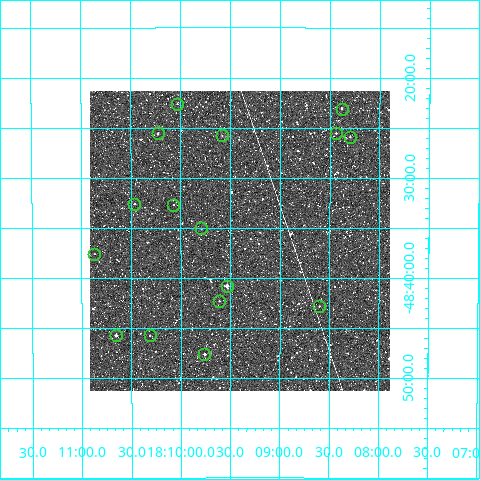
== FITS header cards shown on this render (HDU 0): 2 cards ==
NAXIS1  =                  300
NAXIS2  =                  300

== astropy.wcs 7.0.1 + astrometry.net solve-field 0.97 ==
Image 300 x 300 px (HDU 0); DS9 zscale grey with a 90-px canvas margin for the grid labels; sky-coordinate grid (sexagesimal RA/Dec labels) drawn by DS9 from the SOLVED WCS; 16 Tycho-2 reference stars matched to detected sources circled (green)
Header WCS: RA---TAN/DEC--TAN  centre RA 18:09:24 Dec -48:36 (272.35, -48.60 deg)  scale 6 arcsec/px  FOV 30.0' x 30.0'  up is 0 deg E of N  parity normal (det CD < 0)
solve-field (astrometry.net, Tycho-2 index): VERIFIED the header's WCS against the Tycho-2 star catalogue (verified at 2 index scales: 5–16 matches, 0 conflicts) and refined it, rather than solving blind
Solved WCS: RA---TAN-SIP/DEC--TAN-SIP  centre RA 18:09:24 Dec -48:36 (272.35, -48.60 deg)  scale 6 arcsec/px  FOV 30.0' x 30.0'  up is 0 deg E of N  parity normal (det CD < 0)
The solver's refit moves the header's centre by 0.92 arcsec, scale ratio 0.9999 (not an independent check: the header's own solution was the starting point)
Tycho-2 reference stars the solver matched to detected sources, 16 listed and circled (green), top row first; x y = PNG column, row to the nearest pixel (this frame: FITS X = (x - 90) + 1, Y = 300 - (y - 91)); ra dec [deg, ICRS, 3 dp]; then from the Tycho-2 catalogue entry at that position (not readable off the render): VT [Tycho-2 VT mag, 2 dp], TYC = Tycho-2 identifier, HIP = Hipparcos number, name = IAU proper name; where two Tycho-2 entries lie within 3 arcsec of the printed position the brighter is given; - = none
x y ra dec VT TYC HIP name
177 104 272.508 -48.377 11.81 8361-1761-1 - -
342 109 272.095 -48.385 10.60 8361-1641-1 - -
158 133 272.557 -48.426 10.05 8361-1630-1 - -
336 133 272.109 -48.426 10.98 8361-1621-1 - -
222 135 272.396 -48.430 11.74 8361-1408-1 - -
350 137 272.074 -48.431 10.88 8361-2107-1 - -
134 204 272.616 -48.543 10.72 8361-1908-1 - -
173 205 272.518 -48.545 11.12 8361-2090-1 - -
201 228 272.448 -48.585 11.72 8361-1952-1 - -
94 254 272.717 -48.627 11.84 8361-2198-1 - -
227 286 272.384 -48.680 8.30 8361-716-1 88959 -
219 301 272.403 -48.705 11.03 8361-707-1 - -
319 306 272.150 -48.714 11.42 8361-727-1 - -
116 335 272.664 -48.762 9.41 8365-1176-1 - -
150 335 272.578 -48.762 11.37 8365-618-1 - -
204 354 272.440 -48.794 9.94 8365-142-1 - -